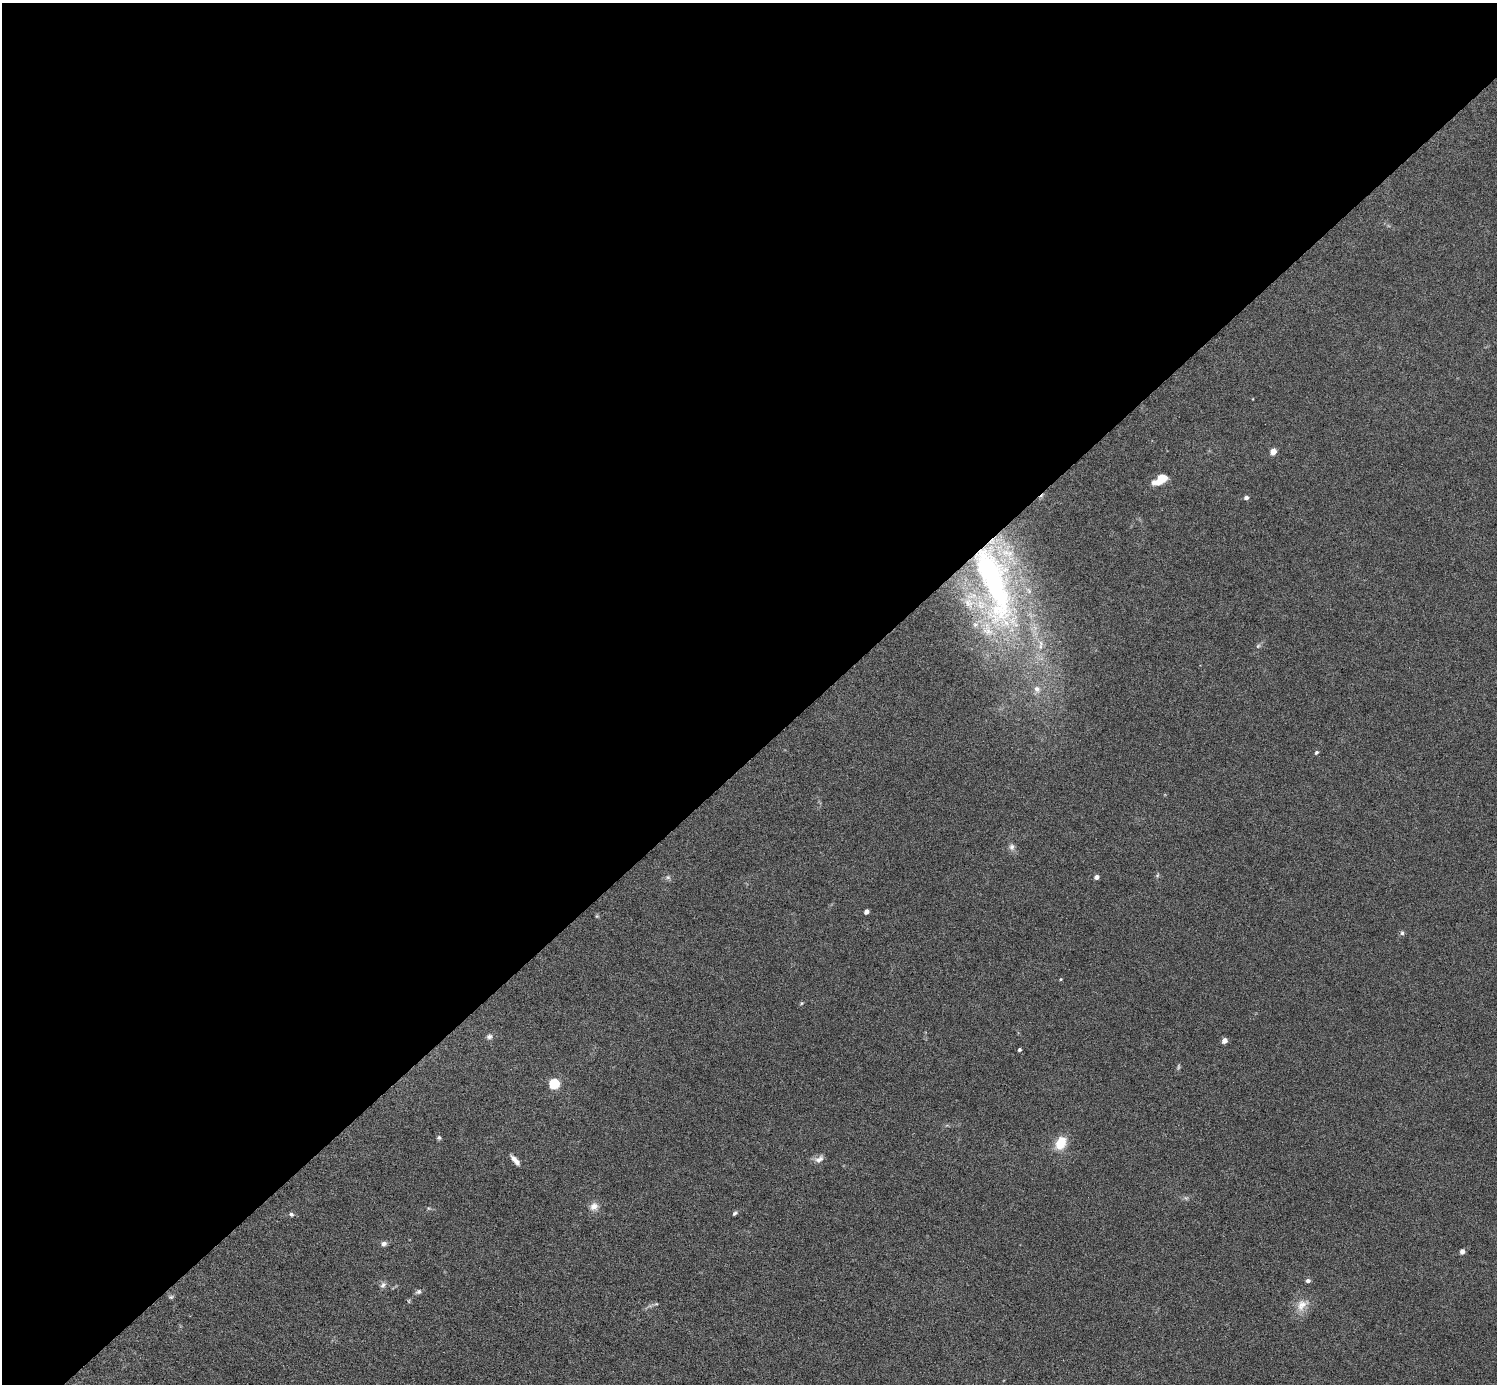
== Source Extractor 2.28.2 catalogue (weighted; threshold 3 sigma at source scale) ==
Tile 2 of 4 x 4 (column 2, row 1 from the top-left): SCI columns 1496-2990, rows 4446-5827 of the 5981 x 5981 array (HDU 1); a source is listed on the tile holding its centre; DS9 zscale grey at full resolution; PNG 1499 x 1386 px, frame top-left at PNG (2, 3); no overlay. Shown black and unused: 55% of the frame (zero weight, under 4 of 8 exposures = <1% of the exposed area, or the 3 px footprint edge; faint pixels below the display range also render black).
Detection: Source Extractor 2.28.2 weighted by HDU 2 'WHT'; one run over the whole footprint, this tile lists its part. Background 0.0442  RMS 0.0039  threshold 0.0158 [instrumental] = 3 sigma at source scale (4.09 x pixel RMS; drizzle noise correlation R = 1.36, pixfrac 0.8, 0.05/0.05 arcsec/px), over >= 5 px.
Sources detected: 34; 1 too faint to see at this stretch — not listed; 3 inside a brighter listed object's ellipse — not listed separately; the other 30 listed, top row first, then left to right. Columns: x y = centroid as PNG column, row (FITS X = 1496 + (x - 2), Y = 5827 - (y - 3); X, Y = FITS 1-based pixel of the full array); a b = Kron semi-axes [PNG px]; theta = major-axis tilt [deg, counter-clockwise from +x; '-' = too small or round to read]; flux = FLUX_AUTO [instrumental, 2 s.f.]
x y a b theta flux
1273 451 5 4 - 5.4
1158 482 16 7 6 3.9
1246 498 5 4 - 1.2
994 582 124 36 -72 120
1258 646 7 4 45 0.64
1316 752 5 4 - 0.65
1012 847 9 7 76 1.3
668 877 6 5 - 0.75
1097 877 4 4 - 1.6
866 911 4 4 - 2
1402 933 5 5 - 0.71
1061 979 4 4 - 0.34
489 1036 8 6 17 1.1
1224 1040 4 4 - 3.4
1019 1050 4 3 - 0.63
554 1084 5 5 - 27
439 1138 5 5 - 0.59
1061 1143 13 9 64 8.3
819 1159 13 8 36 1.8
515 1160 13 5 -49 2.2
594 1206 11 10 - 2.4
734 1213 6 4 39 0.63
291 1214 6 5 - 0.69
384 1244 6 5 - 1.4
1462 1252 4 4 - 2
1308 1281 4 4 - 1.2
383 1285 9 6 45 1.1
418 1291 8 6 32 0.88
171 1297 6 5 - 0.59
1302 1305 16 12 54 4.2
Overlapping masked pixels (flux is a lower limit): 1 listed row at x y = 994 582